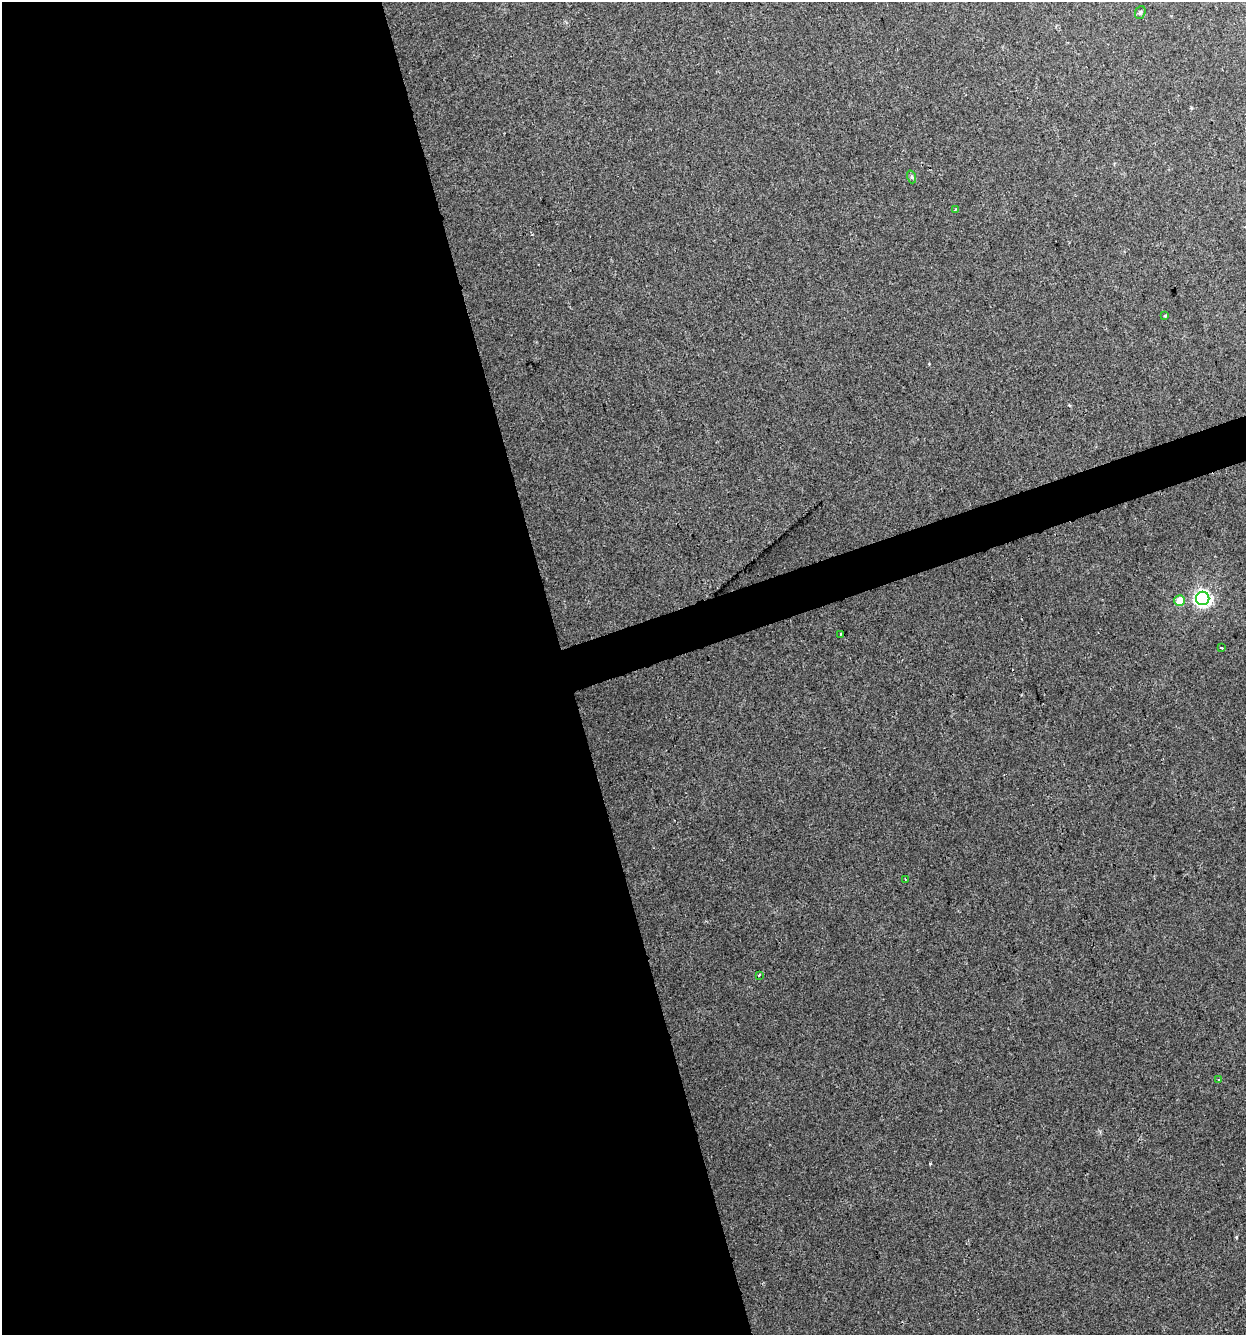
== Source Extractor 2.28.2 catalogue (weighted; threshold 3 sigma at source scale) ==
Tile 9 of 4 x 4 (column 1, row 3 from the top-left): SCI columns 61-1304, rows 1334-2666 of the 5150 x 5332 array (HDU 1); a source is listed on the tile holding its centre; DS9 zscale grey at full resolution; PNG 1248 x 1337 px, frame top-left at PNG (2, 2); each listed source drawn as its Kron ellipse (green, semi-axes under 4 px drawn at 4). Shown black and unused: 47% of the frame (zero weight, under 2 of 3 exposures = <1% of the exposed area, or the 3 px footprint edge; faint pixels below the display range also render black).
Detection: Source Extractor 2.28.2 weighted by HDU 2 'WHT'; one run over the whole footprint, this tile lists its part. Background 0.00751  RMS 0.0053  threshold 0.0239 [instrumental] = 3 sigma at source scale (4.5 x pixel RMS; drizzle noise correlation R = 1.50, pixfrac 1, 0.0396/0.0396 arcsec/px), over >= 5 px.
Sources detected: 12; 1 cosmic-ray / hot-pixel residue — neither listed nor drawn; the other 11 listed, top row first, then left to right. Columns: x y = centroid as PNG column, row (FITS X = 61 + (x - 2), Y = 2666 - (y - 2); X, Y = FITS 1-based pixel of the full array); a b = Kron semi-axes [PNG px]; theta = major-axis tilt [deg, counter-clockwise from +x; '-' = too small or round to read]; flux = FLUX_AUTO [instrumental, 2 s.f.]
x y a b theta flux
1140 12 6 5 - 0.9
912 177 6 4 -72 0.89
955 210 4 2 - 0.42
1165 316 3 3 - 0.54
1203 598 7 6 - 170
1180 601 5 5 - 9.3
840 634 3 3 - 1.9
1221 647 3 3 - 1.5
905 879 3 2 - 0.58
759 975 3 2 - 0.6
1218 1080 3 2 - 0.81
Unlisted compact peaks at least as high as the median listed source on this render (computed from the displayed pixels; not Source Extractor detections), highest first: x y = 1236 1237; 930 1164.